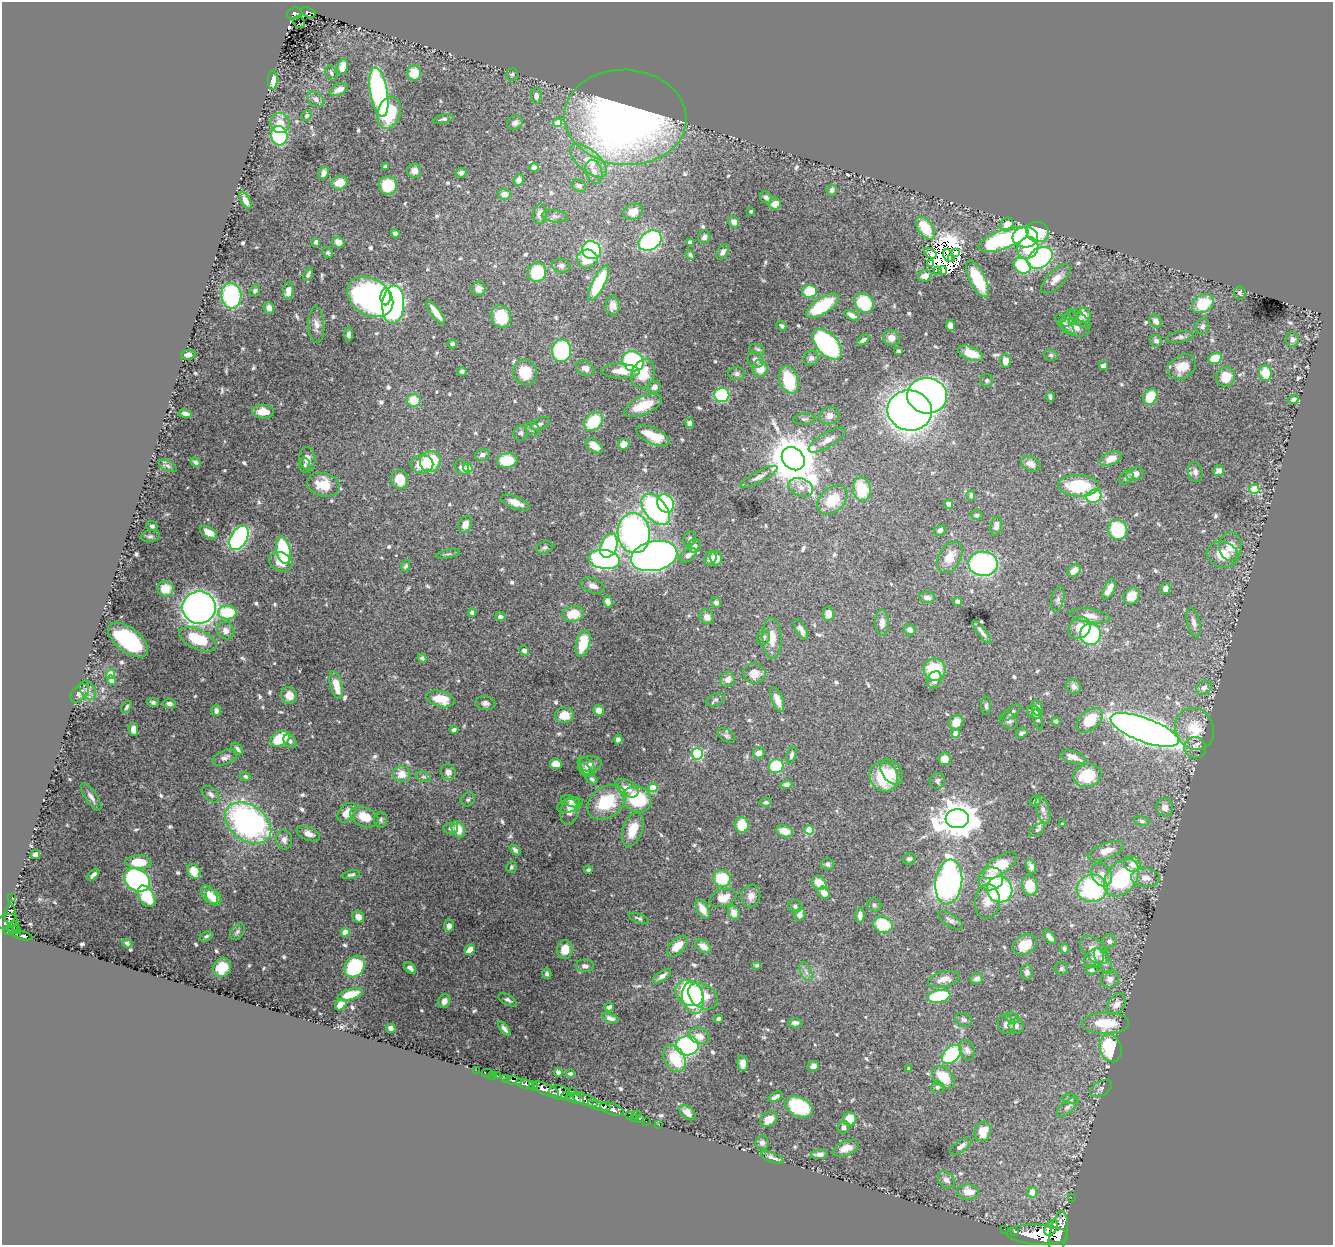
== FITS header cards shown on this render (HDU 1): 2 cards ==
NAXIS1  =                 1331
NAXIS2  =                 1243

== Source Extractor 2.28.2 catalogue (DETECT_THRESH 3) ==
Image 1331 x 1243 px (HDU 1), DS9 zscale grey, 1 PNG px = 1 image px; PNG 1335 x 1247 px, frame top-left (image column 1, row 1243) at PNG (2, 2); each listed source drawn as its Kron ellipse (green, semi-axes under 4 px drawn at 4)
Background 2.47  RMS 0.016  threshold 0.0471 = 3 sigma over >= 5 px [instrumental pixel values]
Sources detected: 681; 9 with non-positive FLUX_AUTO (blend fragments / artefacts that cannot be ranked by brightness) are neither listed nor drawn; of the other 672, the 500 brightest by FLUX_AUTO listed and drawn (172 fainter detections omitted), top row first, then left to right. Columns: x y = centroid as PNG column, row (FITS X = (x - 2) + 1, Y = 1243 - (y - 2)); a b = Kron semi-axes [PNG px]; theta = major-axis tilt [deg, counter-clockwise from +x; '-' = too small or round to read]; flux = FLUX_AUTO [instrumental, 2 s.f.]
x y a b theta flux
308 12 8 4 -23 430
294 13 7 5 17 310
299 22 6 5 - 46
342 67 8 5 72 13
331 73 8 5 -63 2.4
414 73 7 7 - 24
512 74 6 6 - 2.2
273 80 9 5 88 15
339 90 10 5 26 8.5
379 92 25 8 -80 280
536 96 7 5 -87 4.4
316 99 9 6 -38 4.3
389 113 16 11 73 64
307 116 5 5 - 2.2
625 117 61 47 -3 800
443 119 10 4 12 2.5
280 123 10 9 - 13
515 123 8 6 27 5.2
558 123 4 4 - 18
279 136 10 8 -75 130
588 161 22 10 -41 20
385 166 4 4 - 2.9
534 168 5 4 - 4
414 171 7 7 - 7.3
594 172 12 8 -72 8
323 173 6 5 - 6.4
461 173 5 5 - 3.2
519 180 6 5 - 5.3
340 183 8 6 16 18
388 185 9 9 - 40
579 186 8 5 -27 3.2
832 190 5 5 - 4.4
504 194 6 5 - 6.3
766 197 7 5 -45 3.5
245 200 9 4 -62 5.8
775 204 6 5 - 9.5
751 211 3 3 - 2.2
633 212 10 7 22 14
540 214 10 6 81 6
555 216 13 6 -5 4.1
734 222 6 5 - 6.2
1007 224 7 6 - 12
925 228 13 7 -55 37
1038 232 11 10 - 49
395 234 4 3 - 2.6
704 237 7 6 - 4.4
1025 237 12 10 6 130
1004 239 26 9 20 120
650 241 12 9 33 170
316 242 4 4 - 4.3
338 242 6 5 - 9.7
690 242 4 4 - 5.2
1028 248 11 10 - 26
591 250 9 9 - 150
723 252 8 5 61 3.8
956 252 3 2 - 2.2
328 253 6 5 - 2.2
930 253 7 4 -35 7.5
690 255 5 4 - 2.2
948 256 6 2 -68 2.7
1040 258 13 9 33 270
587 259 10 9 - 24
952 259 3 2 - 3.6
930 264 3 2 - 5.1
561 266 9 7 -5 4.7
1022 266 9 7 -36 68
937 271 3 2 - 3.1
943 271 4 2 - 2.7
537 272 10 9 - 50
308 274 7 4 62 3
925 276 7 6 - 7.9
977 279 20 8 -62 42
1056 279 19 8 45 11
599 283 20 6 63 70
479 289 7 7 - 6.5
255 291 6 4 58 2.1
288 291 9 5 87 9.1
809 291 7 6 - 37
1240 293 7 6 - 2.4
231 296 13 10 -85 130
370 297 25 18 -32 380
386 297 8 5 89 76
864 303 10 8 -51 55
1203 304 12 8 31 40
393 305 19 11 86 420
613 305 10 7 -87 6.1
822 306 19 8 33 47
269 308 6 5 - 4.7
436 312 14 4 -54 13
851 315 8 4 -30 6.2
1084 315 7 6 - 11
501 317 11 9 -72 43
1069 319 9 6 34 4
1079 319 13 6 -39 4.6
1156 321 7 5 -52 5.6
1065 324 12 5 -46 4.6
316 325 18 8 -87 7.2
782 326 5 4 - 2.4
950 326 5 4 - 11
1202 326 8 6 71 3.3
1075 328 15 8 -11 7.9
349 334 7 4 -89 3.4
1180 337 14 5 9 3.6
891 338 8 7 - 8.5
1292 339 7 6 - 4.1
863 340 7 3 33 3.4
1156 341 6 5 - 3.4
452 344 4 3 - 2.8
827 344 18 10 -47 210
757 349 8 5 -20 2.2
562 351 11 9 88 100
899 351 4 3 - 2.6
971 353 13 6 -21 14
188 355 7 5 7 5.7
1051 355 7 5 -19 2.7
811 358 8 7 - 3.3
1215 358 7 5 17 31
755 360 8 7 - 4.2
633 361 11 9 -33 170
1005 361 7 5 89 10
1103 366 4 4 - 8.3
1182 367 15 11 32 16
585 368 10 7 -29 6.2
760 369 8 7 - 16
462 371 5 4 - 2.7
621 371 19 7 -2 14
525 372 13 11 -66 29
1265 373 8 6 -81 26
643 374 15 11 70 28
737 374 8 6 -4 3.2
1226 377 10 9 - 19
789 380 14 9 -72 50
987 380 6 6 - 2.4
654 387 7 6 - 4.9
722 395 7 7 - 100
927 396 20 17 -5 530
1050 397 5 3 - 2.1
1150 397 8 6 61 36
1293 399 5 4 - 3.9
414 400 7 6 - 24
643 406 20 9 24 25
910 411 22 20 -12 1100
263 412 11 7 -3 13
185 414 7 3 -10 3.9
830 416 10 8 22 7
804 419 11 5 4 3
593 422 10 8 43 41
689 423 5 4 - 2.7
540 424 10 5 26 3.2
533 429 7 6 - 3.6
521 433 7 7 - 4.2
653 436 18 7 -25 25
827 440 21 7 31 9.1
624 444 6 5 - 11
594 446 9 6 -37 12
482 455 7 5 22 4
307 459 12 8 -79 8.9
793 459 13 10 -47 5500
1111 459 11 6 23 13
507 460 10 7 5 30
430 461 10 10 - 62
195 462 5 3 - 2.6
422 464 11 9 2 19
1031 464 10 7 -27 6.7
305 465 7 5 -87 2.4
168 466 9 5 -28 3
462 467 8 6 -53 4.9
468 468 5 4 - 21
1219 471 5 5 - 5.5
1195 472 10 7 -80 5.1
1135 474 9 6 20 6.9
759 477 21 5 28 6.1
1126 477 8 6 46 2.5
400 479 9 8 - 21
323 485 16 11 -14 27
1079 486 20 10 -3 57
801 487 13 8 -22 8.4
862 489 12 9 -78 38
1254 489 5 5 - 50
971 495 5 4 - 2.5
1094 496 8 6 27 56
833 500 17 12 41 32
515 503 15 6 -22 10
665 503 9 8 - 76
949 504 4 4 - 4.7
656 509 18 10 -51 160
977 515 6 5 - 2.6
465 524 9 6 66 8.8
152 526 5 5 - 2.5
996 526 9 5 79 4.9
940 530 6 5 - 4
1118 530 10 9 - 57
209 532 9 5 -30 11
634 533 20 16 -82 330
150 536 9 5 7 2.6
239 538 13 8 60 270
690 539 7 6 - 2.5
609 546 12 8 69 150
694 546 7 6 - 4.6
1230 546 14 11 89 14
545 548 9 6 17 2.7
283 550 14 7 -79 78
448 554 12 3 9 2.3
1222 554 15 13 -16 21
688 555 9 6 34 5.2
654 556 23 14 12 1000
950 557 17 11 61 16
710 558 7 5 64 5.4
716 558 7 6 - 9.6
604 559 16 9 -9 220
281 562 12 9 -23 14
983 564 14 12 -3 200
406 566 6 4 63 2.7
1074 570 8 5 44 7.7
593 586 12 7 -21 5.9
1165 588 6 5 - 5.8
166 589 8 8 - 21
1109 589 11 5 62 8.6
1131 596 9 7 49 12
927 597 8 5 -7 6
1058 599 13 6 77 3.9
957 601 4 4 - 3.4
608 602 6 4 -77 6.5
716 603 5 4 - 3.2
199 608 17 16 - 730
472 612 4 3 - 2.7
227 613 9 7 -1 49
573 614 11 8 9 25
828 614 7 5 -81 8.8
1090 616 20 7 -8 9.1
500 617 5 4 - 3.6
707 617 8 6 -47 5.4
882 623 13 7 -89 6.8
1194 623 15 6 -76 6.3
1080 628 12 10 40 16
801 629 11 5 -59 7.1
910 630 6 5 - 6
226 631 9 8 - 7.5
982 632 14 4 -53 5
1090 634 10 10 - 120
763 638 7 6 - 2.8
772 638 20 9 -89 17
198 639 20 9 -25 50
128 640 23 12 -38 100
583 643 14 7 76 34
524 651 5 4 - 4.8
422 658 4 4 - 2.4
934 670 11 10 - 61
754 673 11 10 - 13
111 674 4 4 - 19
728 679 8 6 50 5.6
112 680 5 4 - 6.4
934 680 9 7 64 7.5
336 685 14 6 -76 16
1074 686 8 7 - 4.1
1204 688 8 6 36 4.7
88 690 10 7 -56 4.5
79 693 11 7 45 5.5
289 695 8 8 - 11
440 699 14 8 -14 24
716 700 10 6 25 3.1
777 700 13 5 -69 11
153 702 6 4 -15 2.6
485 703 10 7 -6 4.2
169 704 6 5 - 4.3
986 706 9 5 -90 2.3
127 707 7 4 58 2.1
1037 708 8 5 -84 5.1
216 710 6 4 -83 4.1
599 710 5 5 - 9.9
1011 712 12 5 40 3.2
1034 712 8 6 -35 6.1
564 715 9 8 - 17
1009 720 10 7 -34 4.6
1038 720 11 4 -73 2.1
1089 720 15 9 42 30
1056 721 4 4 - 2.5
956 722 7 6 - 13
133 729 6 4 -86 7.1
1195 729 21 19 -62 30
454 730 4 3 - 2.6
1145 730 36 12 -21 1400
956 733 4 4 - 14
1022 733 6 4 24 2.8
727 736 9 6 -31 3.3
280 739 10 7 29 41
618 739 5 4 - 3.5
290 741 7 5 -47 2.8
1195 748 11 10 - 7.4
237 749 7 4 -48 3
759 753 6 5 - 7.4
697 754 5 5 - 110
791 755 9 5 73 3.1
225 757 13 7 24 4.6
1073 757 13 6 -15 9
945 759 6 6 - 9.7
556 764 6 5 - 16
590 764 11 8 3 5.8
586 766 10 7 -49 4.6
776 766 7 7 - 55
585 770 8 5 -44 3.4
448 772 8 7 - 5
892 772 14 9 -55 8.9
401 774 8 8 - 13
1087 775 14 11 14 35
245 777 5 4 - 2.7
423 777 8 5 -18 2.6
884 777 15 14 - 45
592 779 6 4 -36 2.4
937 781 8 7 - 3.5
786 785 6 4 12 3.7
653 787 4 4 - 24
627 788 13 7 -31 10
211 794 10 6 -40 4
91 797 16 6 -56 5.9
468 799 8 6 37 2.4
637 799 15 12 -32 66
571 801 10 5 -21 3.2
1035 801 6 4 35 2.5
606 802 21 15 36 55
766 802 6 4 2 2.1
570 805 13 7 18 5
1165 807 9 8 - 8.1
1043 810 14 6 -74 4.5
569 812 13 8 81 7.6
347 813 11 8 49 12
364 817 15 9 -23 21
957 819 11 9 5 2700
381 820 8 6 -87 2.6
1142 821 8 5 -9 2.6
248 823 25 17 -35 340
1062 824 3 3 - 2.2
742 825 8 7 - 24
451 828 7 6 - 3.5
458 829 8 6 -66 15
633 830 17 9 71 21
809 830 4 4 - 25
1037 830 9 5 36 2.3
785 831 8 6 -20 14
308 834 12 6 -23 7
284 840 10 8 -77 6
515 850 6 4 -42 2.6
1106 851 19 8 20 15
35 854 5 4 - 4.8
909 859 7 5 12 3
139 862 13 7 -1 29
828 864 6 5 - 3.6
1132 864 9 7 -24 7.7
1000 865 20 8 36 32
511 867 6 5 - 2.2
1031 867 7 5 -76 3.9
588 870 4 3 - 2.4
194 871 8 6 -56 18
93 875 7 3 44 3.4
351 875 9 4 13 2.5
1102 875 13 9 -61 10
722 878 9 8 - 41
1122 878 21 14 50 120
1146 878 14 9 -5 11
991 879 12 11 - 19
137 880 14 10 -32 230
949 882 22 13 82 360
819 883 8 6 -43 16
1030 886 10 7 -79 22
1092 888 15 13 12 130
999 889 13 12 - 120
824 893 6 5 - 10
209 895 11 6 -50 17
147 896 12 7 -58 37
751 896 11 9 79 7.7
12 897 3 2 - 13
213 898 9 6 -50 12
723 898 14 8 17 14
987 902 17 12 85 13
874 905 7 6 - 2.4
795 906 7 6 - 2.9
703 909 10 5 -60 12
734 913 7 5 -67 7.7
10 914 10 5 87 840
800 915 6 5 - 5.4
860 915 8 4 88 4.9
358 917 6 5 - 9.1
639 918 10 4 -21 2.2
951 920 14 6 -33 4.5
7 921 11 6 17 1600
883 925 10 8 -19 40
449 926 6 5 - 5
13 927 6 5 - 970
8 930 5 4 - 1200
17 930 4 3 - 280
237 932 9 6 52 3.3
345 932 4 4 - 15
17 934 3 3 - 640
23 936 10 4 -13 830
206 936 7 4 24 2.3
1050 937 8 4 -52 4.6
1109 941 7 7 - 3.9
127 943 5 4 - 2.2
1025 945 13 9 27 22
677 946 13 7 44 16
703 946 9 5 -35 10
1064 948 5 4 - 2.4
565 949 9 7 -89 15
470 950 6 4 43 12
1094 950 17 10 -46 17
1094 958 11 8 41 8.6
1103 961 14 6 -59 7.9
757 965 5 3 - 2.1
355 966 11 9 52 81
585 966 9 6 -3 4.1
222 968 10 8 55 22
410 968 7 4 -40 4.8
1061 968 6 6 - 2.5
1091 970 6 4 5 2.7
806 972 10 5 -64 4.2
1027 972 7 5 -82 4.3
547 974 5 4 - 2.8
662 976 11 4 35 4.8
944 979 16 7 13 8.8
977 979 6 5 - 4.3
1110 979 9 8 - 6.4
689 993 15 12 -36 97
350 994 13 5 16 18
703 996 16 11 -34 25
939 996 11 6 10 63
693 998 16 10 -78 120
508 1000 10 5 -28 2.9
444 1001 7 5 63 5.4
1116 1004 12 8 56 9.8
341 1005 6 5 - 9.5
609 1007 4 4 - 3
610 1018 8 4 -18 3.7
1012 1018 7 5 -19 2.1
718 1019 4 4 - 3
964 1020 9 6 -27 3.1
795 1023 6 4 -1 5.1
1105 1023 23 11 1 38
1006 1024 10 8 -63 4.9
1016 1026 7 7 - 4.7
391 1028 5 4 - 6.7
504 1029 8 4 -51 3.7
699 1036 10 8 -20 9.7
687 1046 11 9 4 200
1111 1048 14 10 -73 64
967 1050 10 7 -73 5
952 1054 11 7 42 94
675 1058 14 10 -60 40
743 1063 8 5 -85 6.2
813 1066 6 5 - 5.4
909 1069 4 4 - 2.3
476 1070 2 2 - 29
558 1072 5 4 - 2.6
487 1073 5 2 - 52
570 1074 4 3 - 2.3
492 1075 3 2 - 51
497 1076 3 3 - 150
943 1077 13 9 -44 31
506 1079 4 3 - 610
514 1081 8 4 -11 850
525 1084 10 4 -14 3400
533 1086 5 4 - 1700
937 1087 6 5 - 2.6
546 1089 14 5 -24 7500
1101 1089 12 7 31 3.7
572 1091 2 2 - 170
559 1092 10 7 -6 3700
566 1096 4 2 - 790
775 1097 7 3 29 3.6
575 1099 9 4 -20 2500
1070 1099 8 5 -8 2.5
585 1100 13 5 -21 2400
599 1106 12 4 -14 3800
799 1107 14 9 -26 71
1068 1107 13 6 40 4.2
612 1109 12 5 -18 4600
687 1112 9 6 -43 7
637 1114 3 2 - 210
630 1116 3 3 - 120
634 1117 3 2 - 44
640 1119 3 3 - 130
769 1119 9 7 34 13
850 1119 7 6 - 21
646 1121 2 2 - 36
658 1124 2 2 - 35
844 1127 6 6 - 3.7
983 1131 10 8 73 23
762 1143 7 6 - 4
961 1146 12 5 35 6
846 1148 13 7 22 11
819 1154 8 4 4 5.9
772 1158 12 4 -21 4.9
946 1180 9 7 -46 5.6
968 1192 11 7 -4 15
1032 1192 5 5 - 12
1071 1197 2 2 - 24
1051 1228 9 5 56 3300
1004 1229 2 2 - 33
1015 1232 3 2 - 390
1058 1233 22 8 79 13000
1038 1235 30 10 -3 22000
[172 fainter detections neither listed nor drawn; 9 non-positive-flux detections neither listed nor drawn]